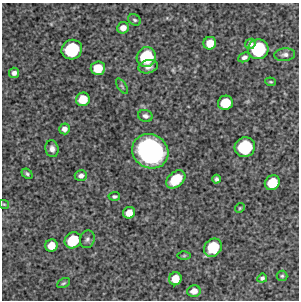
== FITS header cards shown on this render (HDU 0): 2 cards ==
NAXIS1  =                  297 /Length X axis
NAXIS2  =                  298 /Length Y axis

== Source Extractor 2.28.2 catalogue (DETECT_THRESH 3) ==
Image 297 x 298 px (HDU 0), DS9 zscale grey, 1 PNG px = 1 image px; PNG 301 x 302 px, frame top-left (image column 1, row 298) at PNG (2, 3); each listed source drawn as its Kron ellipse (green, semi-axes under 4 px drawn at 4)
Background 5330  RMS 250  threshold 761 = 3 sigma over >= 5 px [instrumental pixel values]
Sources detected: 40; all 40 listed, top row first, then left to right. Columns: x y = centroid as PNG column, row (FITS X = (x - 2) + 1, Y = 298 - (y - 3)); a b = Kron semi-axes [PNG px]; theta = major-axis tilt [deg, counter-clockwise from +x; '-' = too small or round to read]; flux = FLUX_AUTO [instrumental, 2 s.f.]
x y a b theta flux
135 20 7 5 -31 3.3e+04
123 28 6 5 - 1.2e+05
210 43 6 6 - 2.3e+05
250 44 5 5 - 5.8e+04
258 49 10 10 - 1.1e+06
72 50 10 9 - 1.1e+06
285 55 10 6 5 6.1e+04
146 57 10 9 - 9.8e+05
244 57 6 4 27 4.9e+04
148 67 10 6 15 9.1e+04
98 68 7 7 - 3.5e+05
14 73 5 5 - 6.5e+04
271 82 5 3 - 1.9e+04
122 86 9 3 -56 2.8e+04
83 99 7 7 - 3.3e+05
225 103 7 7 - 4.4e+05
145 116 7 5 -18 5.5e+04
64 129 5 5 - 8.8e+04
245 147 10 9 - 1.1e+06
52 149 8 6 -80 8.1e+04
150 151 19 16 -33 3.7e+06
27 174 6 4 -40 3.0e+04
81 176 6 5 - 6.7e+04
176 179 11 7 42 4.2e+05
217 179 4 4 - 3.9e+04
272 183 8 7 - 4.7e+05
114 196 6 4 5 3.2e+04
4 204 5 4 - 1.8e+04
240 208 5 4 - 2.1e+04
129 213 6 5 - 1.9e+05
87 239 9 7 73 5.2e+04
73 240 9 7 40 6.2e+05
51 245 6 6 - 2.3e+05
213 248 10 8 49 6.8e+05
184 256 6 4 1 2.1e+04
282 276 5 5 - 2.7e+04
262 278 5 4 - 3.7e+04
175 279 6 6 - 2.5e+05
63 283 7 4 27 2.7e+04
194 291 7 6 - 1.3e+05